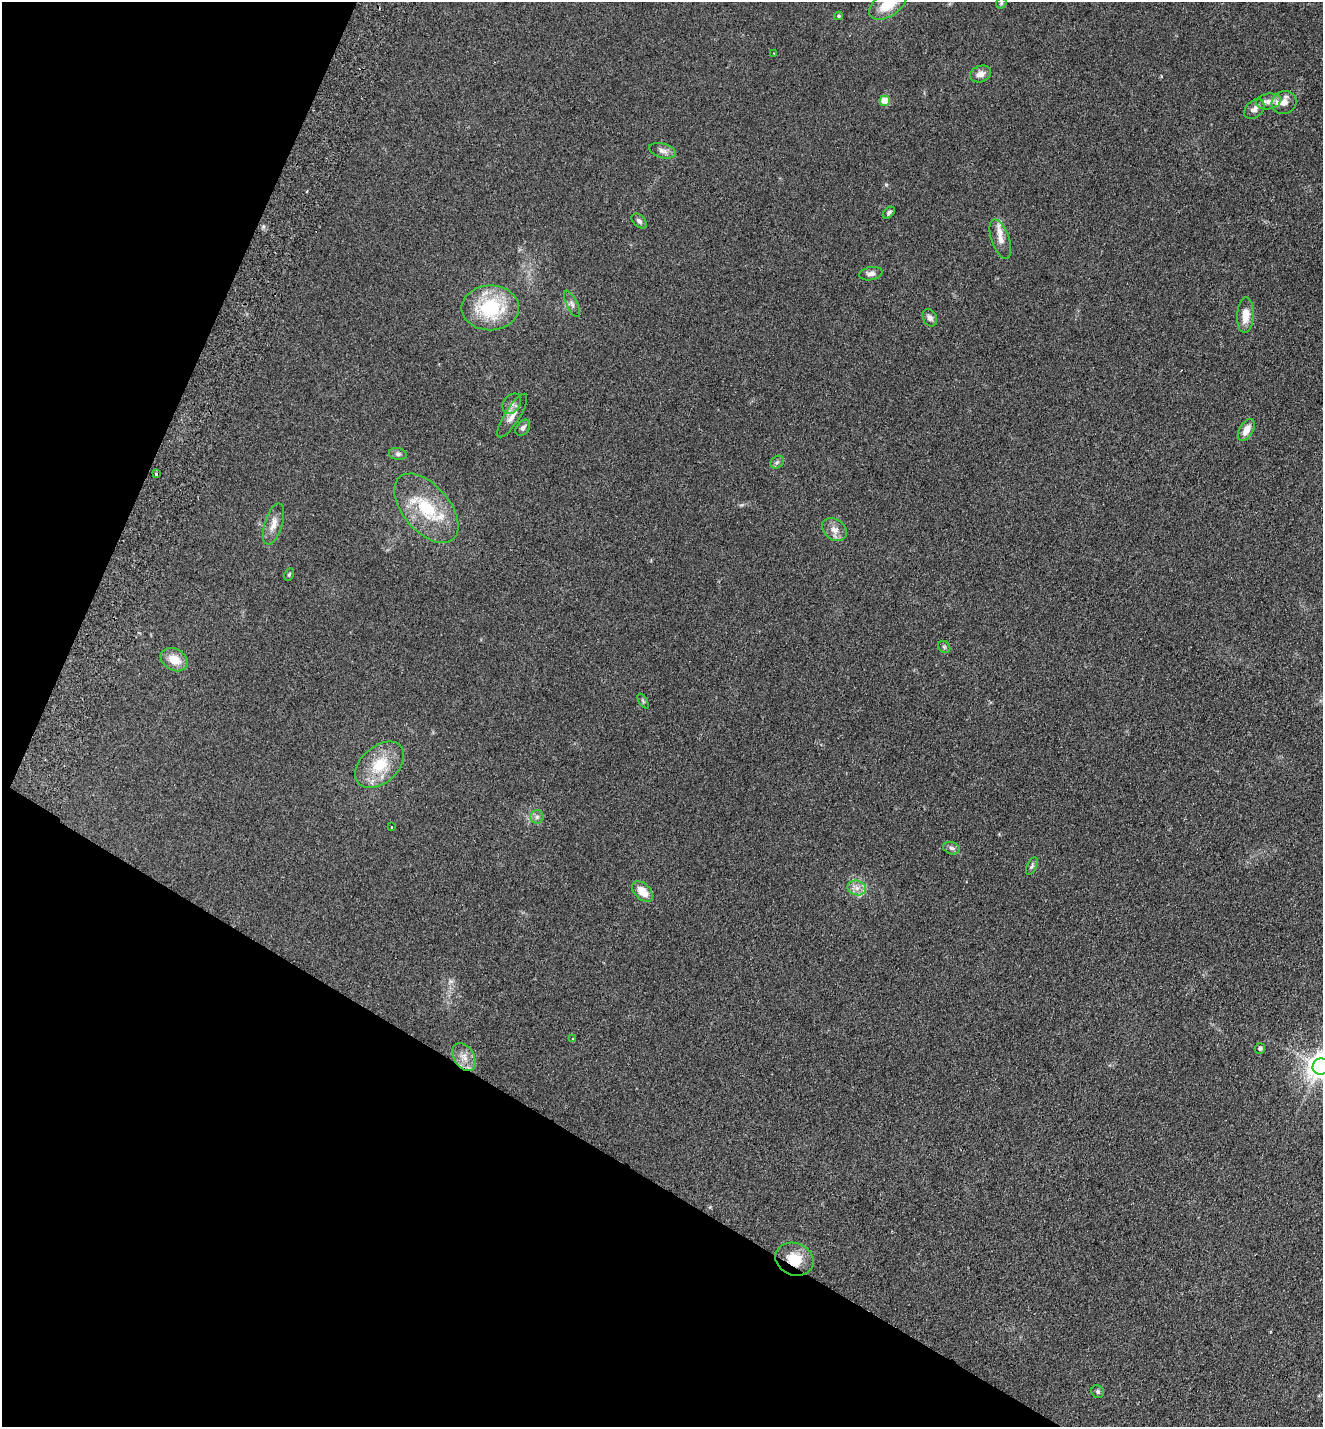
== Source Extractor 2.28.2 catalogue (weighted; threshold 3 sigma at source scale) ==
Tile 9 of 4 x 4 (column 1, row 3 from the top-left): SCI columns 334-1654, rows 1456-2880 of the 5816 x 5760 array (HDU 1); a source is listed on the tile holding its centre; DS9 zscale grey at full resolution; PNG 1325 x 1429 px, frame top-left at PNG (2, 2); each listed source drawn as its Kron ellipse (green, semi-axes under 4 px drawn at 4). Shown black and unused: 26% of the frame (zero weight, under 2 of 3 exposures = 3% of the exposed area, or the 3 px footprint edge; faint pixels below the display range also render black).
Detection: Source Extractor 2.28.2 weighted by HDU 2 'WHT'; one run over the whole footprint, this tile lists its part. Background 0.312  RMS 0.014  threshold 0.0645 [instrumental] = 3 sigma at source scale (4.5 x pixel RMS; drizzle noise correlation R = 1.50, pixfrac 1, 0.05/0.05 arcsec/px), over >= 5 px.
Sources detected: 47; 2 inside a brighter listed object's ellipse — not listed separately; the other 45 listed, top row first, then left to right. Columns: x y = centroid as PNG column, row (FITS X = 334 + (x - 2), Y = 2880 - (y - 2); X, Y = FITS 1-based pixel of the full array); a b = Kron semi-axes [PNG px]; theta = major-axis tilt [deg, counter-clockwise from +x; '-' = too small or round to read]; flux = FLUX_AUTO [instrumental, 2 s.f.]
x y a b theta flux
1001 3 6 5 - 1.8
888 4 21 11 33 36
838 16 4 3 - 1.8
774 53 2 2 - 0.86
980 74 11 8 19 9.4
885 101 5 5 - 37
1268 101 12 8 11 8.5
1284 103 12 11 - 11
1254 109 12 8 45 6.6
662 151 14 7 -16 7.1
889 213 7 4 43 2.9
639 221 9 6 -43 3.7
1000 239 20 9 -71 13
871 274 11 6 11 5.6
572 304 14 5 -64 4.8
490 308 29 22 0 88
1245 315 18 8 87 18
930 318 9 7 -62 4.9
512 404 11 8 54 6.8
512 416 25 7 58 12
523 428 9 6 51 4.4
1246 430 12 7 60 12
398 454 9 6 -10 3.6
777 462 7 5 42 3
156 474 3 3 - 3.2
426 508 41 23 -49 72
274 524 21 8 73 13
834 530 13 10 -38 10
289 574 6 4 63 1.9
944 647 6 5 - 2
174 660 14 10 -29 20
643 701 8 3 -58 1.8
380 765 28 18 41 46
537 817 6 6 - 4.1
391 827 3 2 - 1.5
951 848 8 6 -18 3.9
1032 866 9 4 65 3
857 888 9 7 -15 7.6
643 891 12 7 -43 17
572 1039 4 3 - 1.5
1260 1048 5 5 - 2.8
464 1057 15 10 -57 13
1321 1067 8 8 - 1600
795 1259 20 16 -22 30
1098 1392 7 6 - 2.9
Overlapping masked pixels (flux is a lower limit): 1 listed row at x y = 795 1259
Isophote crosses this tile's border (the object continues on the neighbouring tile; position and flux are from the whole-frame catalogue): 2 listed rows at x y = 888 4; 1321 1067